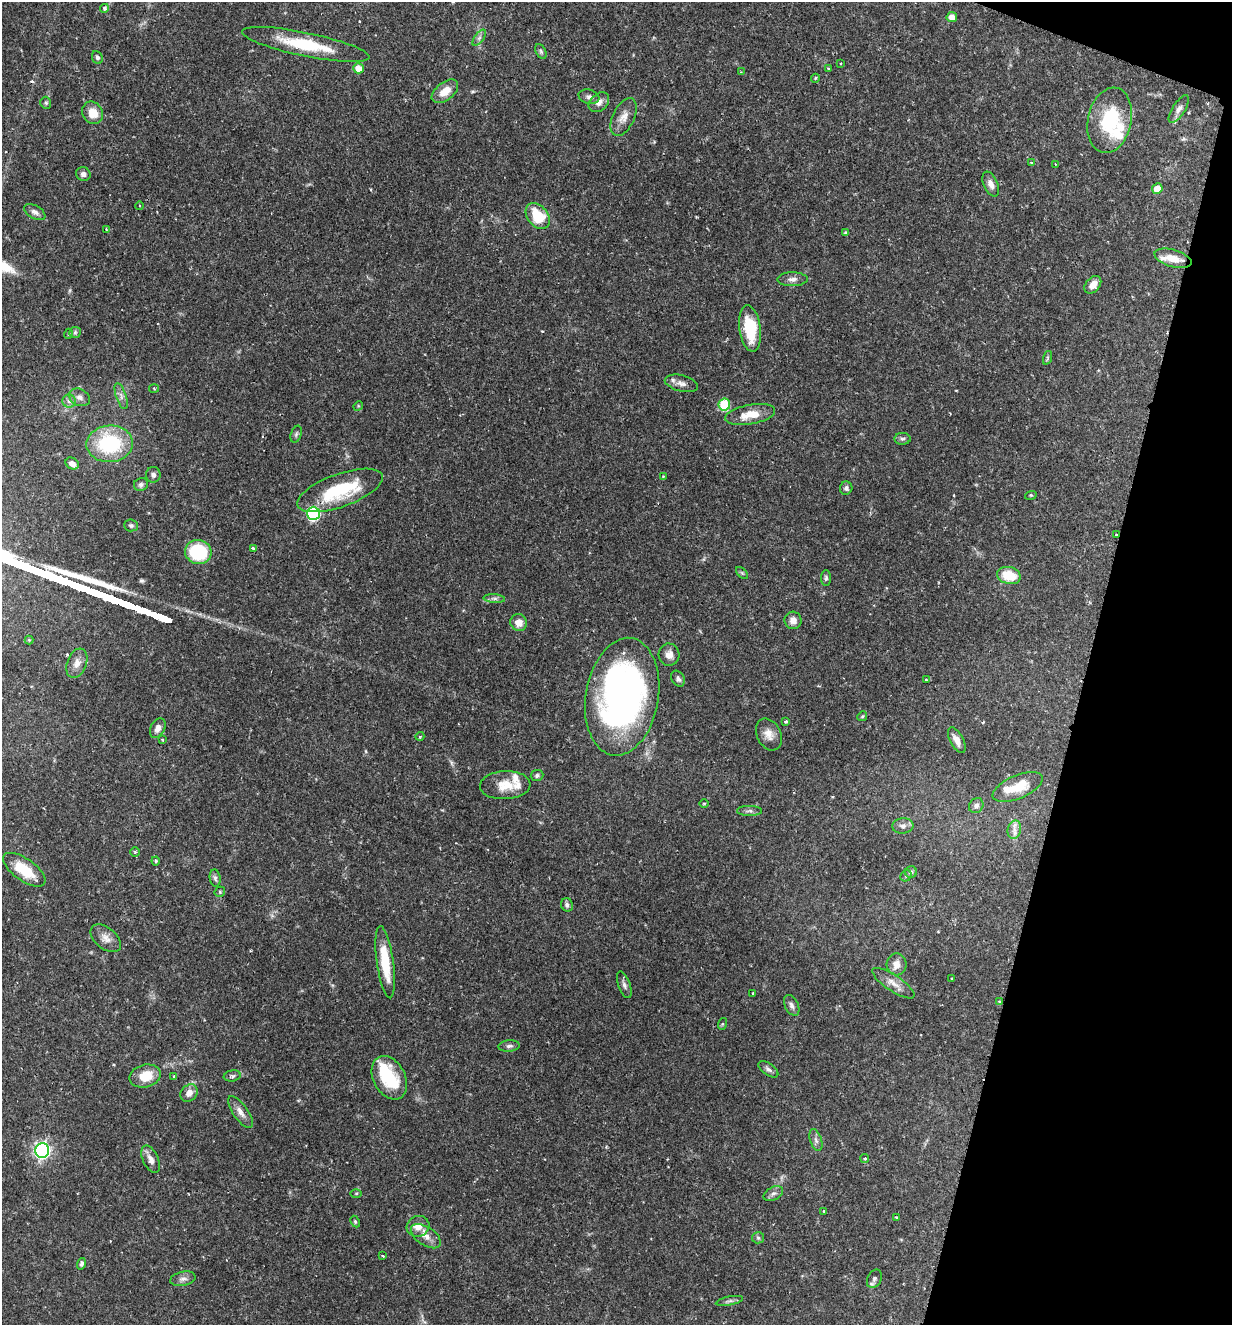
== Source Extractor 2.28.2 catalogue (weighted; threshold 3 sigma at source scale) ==
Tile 8 of 4 x 4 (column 4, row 2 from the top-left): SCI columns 3826-5055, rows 2654-3976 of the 5318 x 5303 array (HDU 1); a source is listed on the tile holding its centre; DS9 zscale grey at full resolution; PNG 1234 x 1327 px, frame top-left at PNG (2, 2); each listed source drawn as its Kron ellipse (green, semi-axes under 4 px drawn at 4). Shown black and unused: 13% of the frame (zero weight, under 2 of 3 exposures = <1% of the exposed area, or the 3 px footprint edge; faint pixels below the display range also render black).
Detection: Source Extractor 2.28.2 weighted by HDU 2 'WHT'; one run over the whole footprint, this tile lists its part. Background 0.157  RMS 0.0037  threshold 0.0167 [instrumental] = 3 sigma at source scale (4.5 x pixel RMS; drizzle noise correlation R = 1.50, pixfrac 1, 0.05/0.05 arcsec/px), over >= 5 px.
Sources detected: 136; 1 inside a brighter object's white glare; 1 cosmic-ray / hot-pixel residue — neither listed nor drawn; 5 inside a brighter listed object's ellipse — not listed separately; the other 129 listed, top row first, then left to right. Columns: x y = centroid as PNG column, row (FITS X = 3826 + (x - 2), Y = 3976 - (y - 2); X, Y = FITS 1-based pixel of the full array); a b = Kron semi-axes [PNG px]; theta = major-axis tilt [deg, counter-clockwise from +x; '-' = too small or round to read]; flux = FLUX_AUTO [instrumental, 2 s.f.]
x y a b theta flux
104 8 4 4 - 0.93
952 17 5 5 - 3.3
479 38 9 4 54 1.1
306 44 65 12 -12 18
541 51 8 5 -63 0.72
97 57 6 5 - 0.99
841 63 2 2 - 0.29
358 68 5 5 - 4.3
828 68 4 2 - 0.29
741 72 4 4 - 0.33
815 78 4 3 - 0.4
445 91 15 8 39 4.7
589 97 10 7 -16 1.4
599 102 11 8 42 2.1
46 103 6 5 - 0.59
1179 109 16 6 58 1.9
93 113 11 10 - 5.1
624 117 20 11 64 3.7
1110 120 33 21 78 24
1031 163 4 3 - 0.37
1055 164 3 2 - 0.21
83 174 7 6 - 1.4
991 184 13 7 -66 2.3
1157 188 5 5 - 5.7
140 206 4 3 - 0.36
35 212 11 6 -30 1.6
538 216 14 10 -52 12
106 229 3 2 - 0.3
845 233 4 3 - 0.46
1173 258 19 8 -17 5.3
792 279 15 7 1 1.9
1093 285 10 7 48 3
750 329 23 10 -82 16
75 332 6 5 - 0.61
68 334 5 3 - 0.3
1047 358 7 4 72 0.57
681 383 17 8 -14 2.3
154 388 5 3 - 0.4
121 396 13 5 -71 1.6
79 397 11 8 -27 1.7
69 401 6 6 - 1.1
724 405 6 5 - 19
358 406 5 4 - 0.37
750 415 25 9 10 6.8
296 434 9 5 69 0.75
902 439 8 6 1 0.9
110 444 23 18 3 28
72 463 7 5 -30 2
153 475 8 7 - 1.1
663 476 4 2 - 0.27
141 484 7 6 - 0.92
846 488 6 6 - 1
340 490 45 16 20 24
1031 495 6 3 17 0.41
313 513 6 6 - 51
131 525 7 6 - 0.79
1116 535 3 3 - 0.44
253 548 3 3 - 0.52
198 552 13 12 - 21
742 573 7 4 -45 0.59
1009 575 12 8 -13 9.2
826 578 8 5 90 0.72
494 598 11 4 -5 0.99
793 620 8 8 - 2.2
519 623 8 8 - 3.1
29 640 4 4 - 0.37
669 655 11 10 - 2.5
77 663 15 9 69 2.9
678 679 8 6 -61 1.2
926 680 4 3 - 0.37
622 697 59 36 81 170
862 716 5 4 - 0.48
786 722 3 3 - 0.81
158 728 10 7 62 2.2
769 734 17 12 -63 3.7
420 736 4 3 - 0.33
162 739 3 3 - 0.35
957 740 14 6 -61 2.5
537 775 6 5 - 0.8
505 785 25 14 3 7.1
1018 787 27 11 23 8.4
704 803 5 3 - 0.34
976 806 8 7 - 1.3
750 811 12 5 -1 1.2
903 826 10 7 5 1.8
1014 830 9 6 76 1.9
135 852 4 4 - 0.49
156 861 4 4 - 0.43
24 870 25 11 -35 12
911 872 6 6 - 0.67
906 876 6 5 - 0.61
215 878 8 5 -82 0.93
220 892 5 5 - 0.51
567 905 7 6 - 1.1
106 938 18 10 -39 3.2
385 962 36 8 -82 12
896 964 11 10 - 3.2
952 978 3 2 - 0.37
893 983 25 8 -33 3.7
624 985 14 6 -71 1.3
753 993 4 2 - 0.24
1000 1001 3 3 - 0.44
792 1005 11 6 -64 1.4
722 1024 6 3 71 0.37
509 1046 11 5 5 1.2
768 1069 11 6 -35 1.3
145 1076 16 11 14 7.9
174 1076 3 3 - 0.39
232 1076 8 5 9 0.85
389 1078 23 16 -62 16
189 1093 9 7 47 2.6
240 1112 19 7 -56 2.6
816 1140 11 5 -71 1.2
42 1150 7 7 - 110
865 1158 4 4 - 0.58
151 1159 14 7 -65 2.5
356 1193 5 3 - 0.43
773 1194 10 6 28 1.3
824 1211 3 3 - 0.6
896 1217 3 3 - 0.45
355 1222 6 4 -64 0.54
418 1226 11 10 - 3.7
426 1236 17 9 -34 3.5
758 1238 6 5 - 0.71
383 1256 3 3 - 0.38
81 1264 6 4 76 0.98
183 1279 13 7 11 1.6
874 1279 10 7 64 1.2
729 1301 14 4 11 0.99
Overlapping masked pixels (flux is a lower limit): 1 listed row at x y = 1116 535
Unlisted compact peaks at least as high as the median listed source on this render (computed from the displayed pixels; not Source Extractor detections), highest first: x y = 141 581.